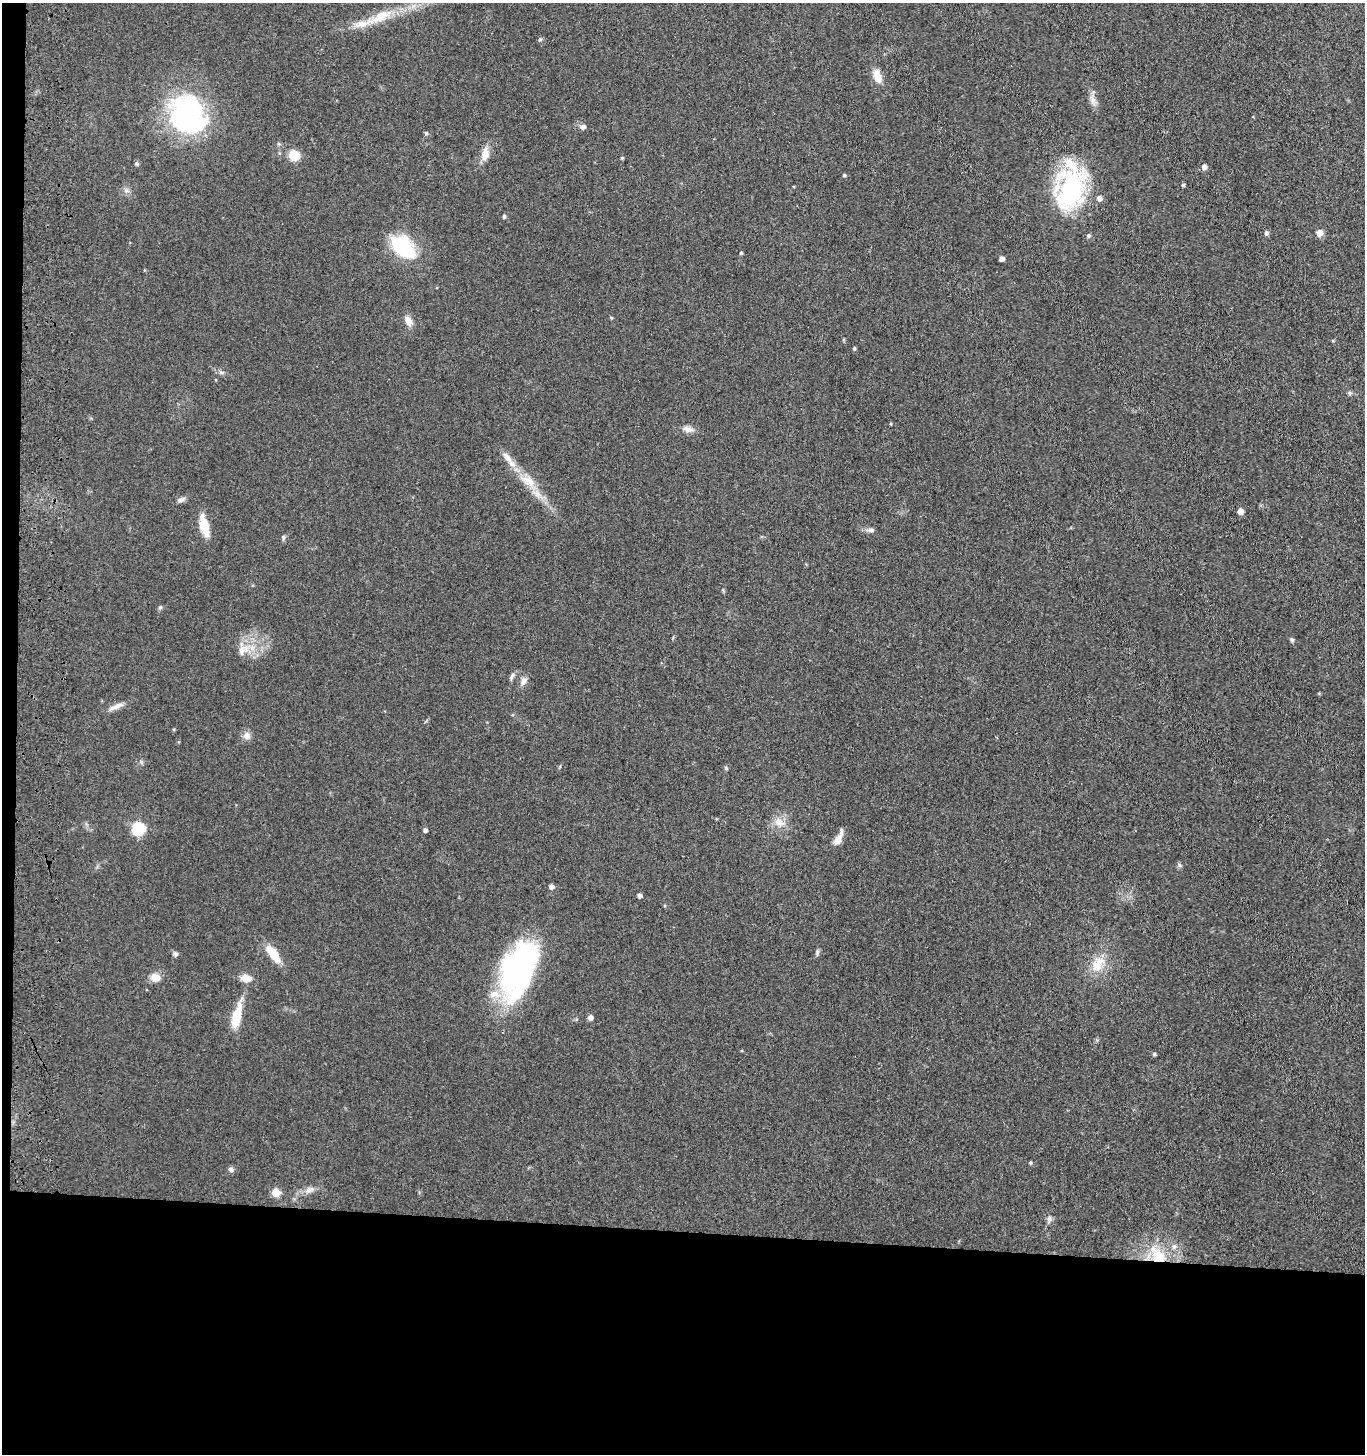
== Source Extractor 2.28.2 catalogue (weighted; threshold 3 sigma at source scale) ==
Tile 7 of 3 x 3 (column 1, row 3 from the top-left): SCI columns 207-1569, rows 3-1454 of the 4543 x 4361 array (HDU 1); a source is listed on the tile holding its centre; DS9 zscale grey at full resolution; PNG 1367 x 1456 px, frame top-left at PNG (2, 3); no overlay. Shown black and unused: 16% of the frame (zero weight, under 3 of 4 exposures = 5% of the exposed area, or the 3 px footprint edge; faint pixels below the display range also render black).
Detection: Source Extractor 2.28.2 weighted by HDU 2 'WHT'; one run over the whole footprint, this tile lists its part. Background 0.0674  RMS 0.0074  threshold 0.0332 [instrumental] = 3 sigma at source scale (4.5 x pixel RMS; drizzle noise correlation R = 1.50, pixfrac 1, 0.05/0.05 arcsec/px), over >= 5 px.
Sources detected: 73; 3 inside a brighter object's white glare — not listed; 5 inside a brighter listed object's ellipse — not listed separately; the other 65 listed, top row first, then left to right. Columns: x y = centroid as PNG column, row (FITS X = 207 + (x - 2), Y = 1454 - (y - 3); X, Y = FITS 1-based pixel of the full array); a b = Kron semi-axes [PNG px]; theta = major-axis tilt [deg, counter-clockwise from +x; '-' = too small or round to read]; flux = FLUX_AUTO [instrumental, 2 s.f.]
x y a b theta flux
380 17 45 11 25 21
540 39 5 5 - 1.2
877 76 18 9 -77 8.1
1093 100 12 6 -77 4.2
188 114 40 38 79 130
583 127 6 6 - 2.6
426 133 4 4 - 1.2
485 154 19 9 81 6.8
294 155 11 10 - 12
622 158 4 4 - 0.87
137 164 6 4 -72 1.1
1204 167 6 5 - 2.9
844 175 4 4 - 1.1
1183 185 4 4 - 1.3
1071 190 51 31 76 92
126 191 7 4 -1 1.7
504 216 5 4 - 1.4
1266 233 6 5 - 2
1319 233 6 6 - 5.7
1088 235 5 5 - 1.5
403 247 30 18 -43 43
741 253 4 4 - 1
1002 259 4 4 - 3.5
408 321 13 8 -61 5.7
854 348 5 4 - 0.89
222 372 6 4 18 1.3
1349 393 6 4 -89 1.2
688 429 15 8 -11 4.4
507 457 21 8 -52 7.1
528 481 25 13 -30 14
181 500 10 6 18 2.5
1240 511 5 5 - 5.6
204 526 28 10 -76 12
871 530 9 6 6 2.3
283 538 7 4 89 1.2
160 607 5 5 - 1.1
1292 640 6 5 - 1.2
242 651 15 8 77 5.7
512 676 11 5 64 2.1
523 681 12 7 65 3.8
116 706 23 6 22 4.9
247 736 10 9 - 4.2
726 768 5 4 - 1
779 822 13 11 -19 7.4
138 829 6 6 - 90
425 830 4 4 - 2.1
837 840 17 8 55 6.5
1179 865 6 4 -88 1.3
551 886 5 5 - 2.9
640 895 4 4 - 2.1
176 954 7 6 - 1.7
273 954 22 8 -53 15
1098 964 24 15 55 15
520 969 56 34 55 140
156 978 12 9 0 6.4
246 978 10 7 -7 8.1
237 1016 33 10 77 17
590 1017 5 5 - 3
1154 1054 4 4 - 1.3
1031 1163 5 4 - 0.96
231 1169 7 6 - 2.2
309 1189 11 7 25 3.9
276 1192 5 5 - 22
1049 1219 8 6 75 2.3
1158 1257 20 19 - 26
Overlapping masked pixels (flux is a lower limit): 1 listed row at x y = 1158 1257